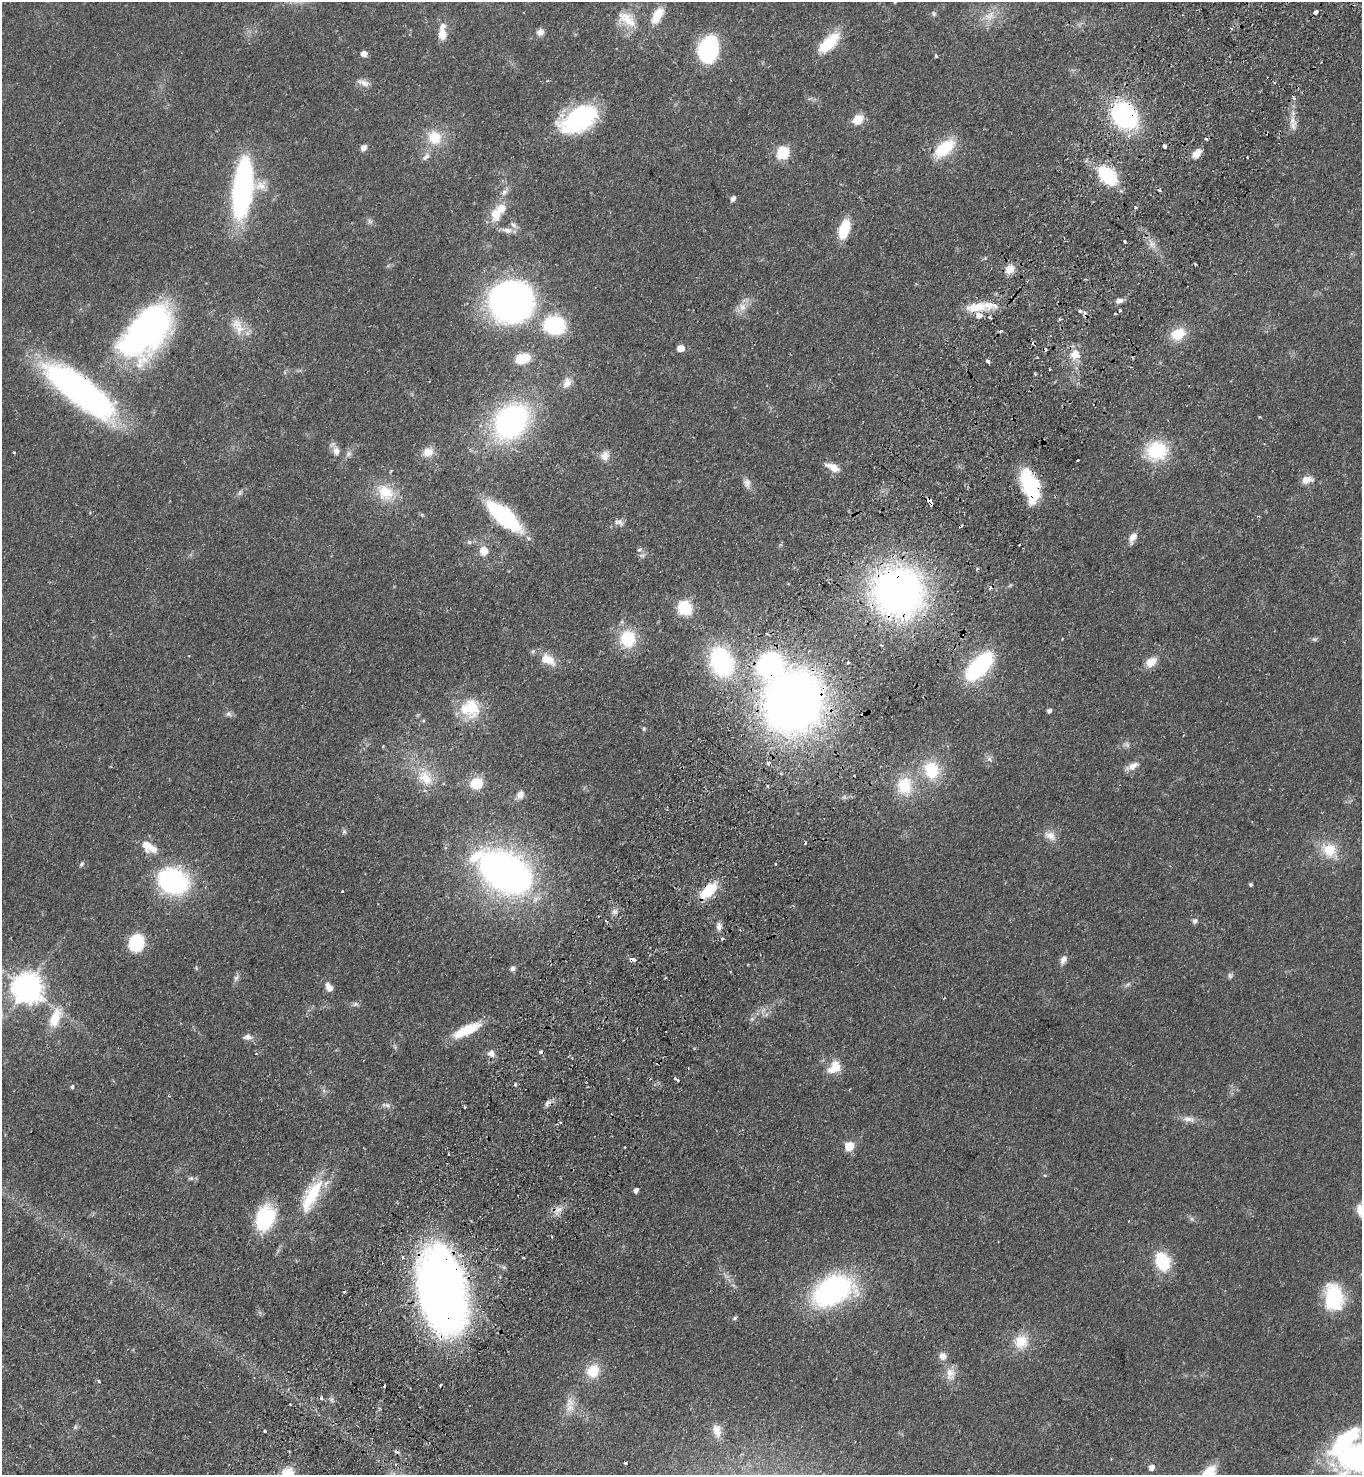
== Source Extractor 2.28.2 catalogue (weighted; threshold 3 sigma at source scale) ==
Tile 10 of 4 x 4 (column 2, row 3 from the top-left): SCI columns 1720-3079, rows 1523-2995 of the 6019 x 5989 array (HDU 1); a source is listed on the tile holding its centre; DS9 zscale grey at full resolution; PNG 1364 x 1477 px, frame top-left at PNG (2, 2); no overlay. Shown black and unused: <1% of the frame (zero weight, under 2 of 3 exposures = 4% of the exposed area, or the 3 px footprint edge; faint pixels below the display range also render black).
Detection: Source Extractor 2.28.2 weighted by HDU 2 'WHT'; one run over the whole footprint, this tile lists its part. Background 0.0484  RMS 0.0055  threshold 0.0247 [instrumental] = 3 sigma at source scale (4.5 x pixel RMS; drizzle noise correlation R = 1.50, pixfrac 1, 0.05/0.05 arcsec/px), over >= 5 px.
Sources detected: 219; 2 too faint to see at this stretch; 1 inside a brighter object's white glare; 25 cosmic-ray / hot-pixel residue — not listed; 8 inside a brighter listed object's ellipse — not listed separately; the other 183 listed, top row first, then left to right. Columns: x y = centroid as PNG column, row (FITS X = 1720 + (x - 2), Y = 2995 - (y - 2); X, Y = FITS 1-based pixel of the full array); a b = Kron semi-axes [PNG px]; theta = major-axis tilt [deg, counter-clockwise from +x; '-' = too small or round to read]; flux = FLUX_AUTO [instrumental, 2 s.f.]
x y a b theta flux
1316 12 4 3 - 2.9
934 14 7 5 -76 1.1
657 15 21 10 59 9.9
989 16 18 13 23 7.8
627 19 29 16 -33 12
442 32 22 9 89 7.3
540 32 9 7 33 2.9
829 43 30 13 44 18
708 49 26 18 75 48
364 54 5 5 - 4.2
936 56 3 3 - 1.4
363 83 17 7 -21 3.2
1274 83 3 3 - 0.74
1124 115 23 18 -46 85
579 119 40 22 29 62
858 119 12 9 38 7.8
1293 126 16 6 -79 3.5
434 137 19 17 -43 14
1164 146 4 3 - 8
363 148 7 6 - 2.8
944 148 22 12 41 23
782 153 6 6 - 58
1196 153 12 7 41 5
426 157 13 7 41 2.6
1247 157 2 2 - 0.44
1107 175 19 12 -41 38
242 189 40 14 83 180
504 192 9 7 58 2.2
733 198 7 5 64 1.6
1136 207 4 3 - 0.75
495 215 19 14 -85 8.6
844 229 18 9 73 20
507 230 15 7 -9 3.4
1125 242 3 3 - 1.3
1152 244 17 9 -57 4.6
985 258 4 4 - 0.6
388 266 6 4 19 0.79
1010 269 12 11 - 5.1
509 301 30 28 21 290
1119 301 9 6 13 2.5
742 307 12 10 -68 4.5
976 307 34 11 5 13
1120 310 3 3 - 2
1080 311 4 3 - 1.2
990 317 4 3 - 0.84
1060 319 4 3 - 0.9
237 323 17 14 -21 8
555 325 18 15 -5 46
148 331 59 33 47 170
1000 331 3 3 - 1.7
1178 334 19 14 22 11
680 348 5 5 - 7.8
1075 354 15 14 - 7.3
522 358 13 9 16 17
987 361 5 4 - 1.2
567 383 15 10 68 4.7
80 391 84 25 -37 160
1259 417 3 3 - 0.56
511 421 31 24 53 140
1264 444 3 3 - 0.57
336 451 12 9 -81 3.8
1157 451 24 21 20 29
13 452 3 3 - 0.79
428 452 14 12 15 5.5
348 454 10 7 46 2
605 456 13 11 58 4
1078 460 3 2 - 0.57
833 467 16 8 -25 6.3
391 471 4 3 - 0.58
1306 480 11 8 24 4.7
747 483 12 9 -83 3
1030 486 38 16 -73 34
385 492 27 21 -40 16
240 493 8 6 70 1.2
930 502 7 3 -64 21
422 515 6 4 -2 0.7
504 516 25 9 -40 110
618 522 13 8 -17 2.5
960 526 4 3 - 3.3
528 538 7 5 -41 1.5
1133 538 13 8 64 4.3
469 542 6 5 - 1
1019 545 3 2 - 0.95
639 550 7 5 17 1
484 551 11 10 - 5.4
1010 585 7 3 53 0.66
898 592 32 30 -37 340
684 608 16 14 -47 17
767 634 3 3 - 2.2
628 639 20 18 84 21
1062 639 3 2 - 0.49
1314 639 7 5 -1 1
881 645 3 3 - 0.56
548 660 19 11 -29 9.6
721 662 36 25 -70 57
848 662 3 3 - 1.2
1151 662 15 10 34 5.8
769 664 21 17 55 88
979 666 32 15 46 55
793 702 43 38 67 520
470 708 23 21 1 23
1049 711 4 4 - 1.8
228 714 8 8 - 1.7
644 729 6 5 - 0.79
1126 745 10 7 -13 1.9
383 746 3 2 - 0.45
989 759 7 7 - 1.6
1132 766 18 8 26 4.3
931 770 25 21 -75 20
426 778 23 18 -54 13
476 783 15 13 6 11
904 786 23 20 78 19
520 795 10 8 56 3.5
344 832 7 6 - 1.1
1050 836 16 10 -28 5
146 845 14 10 -65 7
1330 850 23 17 -48 14
81 864 7 4 53 0.91
505 872 44 29 -31 280
173 881 33 26 -22 68
1251 885 4 3 - 0.94
342 891 3 3 - 0.59
708 891 21 10 43 19
614 911 9 7 -44 2.1
1195 921 7 6 - 1.5
719 926 11 8 -86 2.5
722 939 4 3 - 0.92
136 943 14 12 73 30
1063 960 11 7 64 2.7
748 965 3 2 - 0.67
196 968 6 3 -72 0.6
513 968 7 5 21 1.6
1230 976 8 6 -87 1.2
236 978 11 6 56 1.8
666 978 4 3 - 0.56
1128 984 9 4 35 1.3
329 987 10 7 -58 3.8
26 988 9 9 - 830
355 1004 8 6 -12 1.4
55 1018 26 13 67 14
752 1019 7 5 44 1.2
466 1030 34 10 25 17
247 1037 11 7 0 2.6
491 1053 9 8 - 3.2
256 1054 4 2 - 0.34
836 1066 15 15 - 8
677 1079 6 3 -38 3.4
72 1087 5 4 - 0.86
547 1103 11 7 37 2
386 1105 14 6 -14 1.9
464 1107 3 3 - 0.91
1188 1119 18 8 -12 3.8
849 1146 6 5 - 21
625 1147 3 2 - 0.4
191 1178 8 5 4 1.2
636 1190 5 4 - 2.2
311 1196 45 16 63 28
559 1210 12 6 25 3.4
1361 1210 13 9 -82 9
265 1218 28 20 68 33
1192 1219 7 4 -71 0.89
403 1257 4 3 - 1.2
523 1258 3 3 - 0.7
1163 1261 20 15 -69 22
442 1291 63 33 -80 520
832 1291 33 21 26 130
1335 1297 35 20 -81 30
735 1318 5 5 - 0.92
1021 1342 19 18 - 12
942 1356 10 10 - 3.2
593 1371 19 16 50 11
950 1374 18 13 89 6.3
99 1381 5 3 - 0.71
569 1403 17 11 82 6.2
290 1404 3 3 - 0.61
75 1427 7 5 48 1
265 1431 3 3 - 2.5
717 1431 17 10 -74 4.6
289 1451 3 3 - 0.65
1350 1455 60 39 2 92
625 1463 4 3 - 1.1
1151 1467 6 5 - 3.4
288 1474 15 14 - 16
Overlapping masked pixels (flux is a lower limit): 10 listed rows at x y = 1124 115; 80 391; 1030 486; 930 502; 960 526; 898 592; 769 664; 793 702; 708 891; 442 1291
Isophote crosses this tile's border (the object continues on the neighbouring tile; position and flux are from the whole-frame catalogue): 4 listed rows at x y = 80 391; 1361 1210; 1350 1455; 288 1474